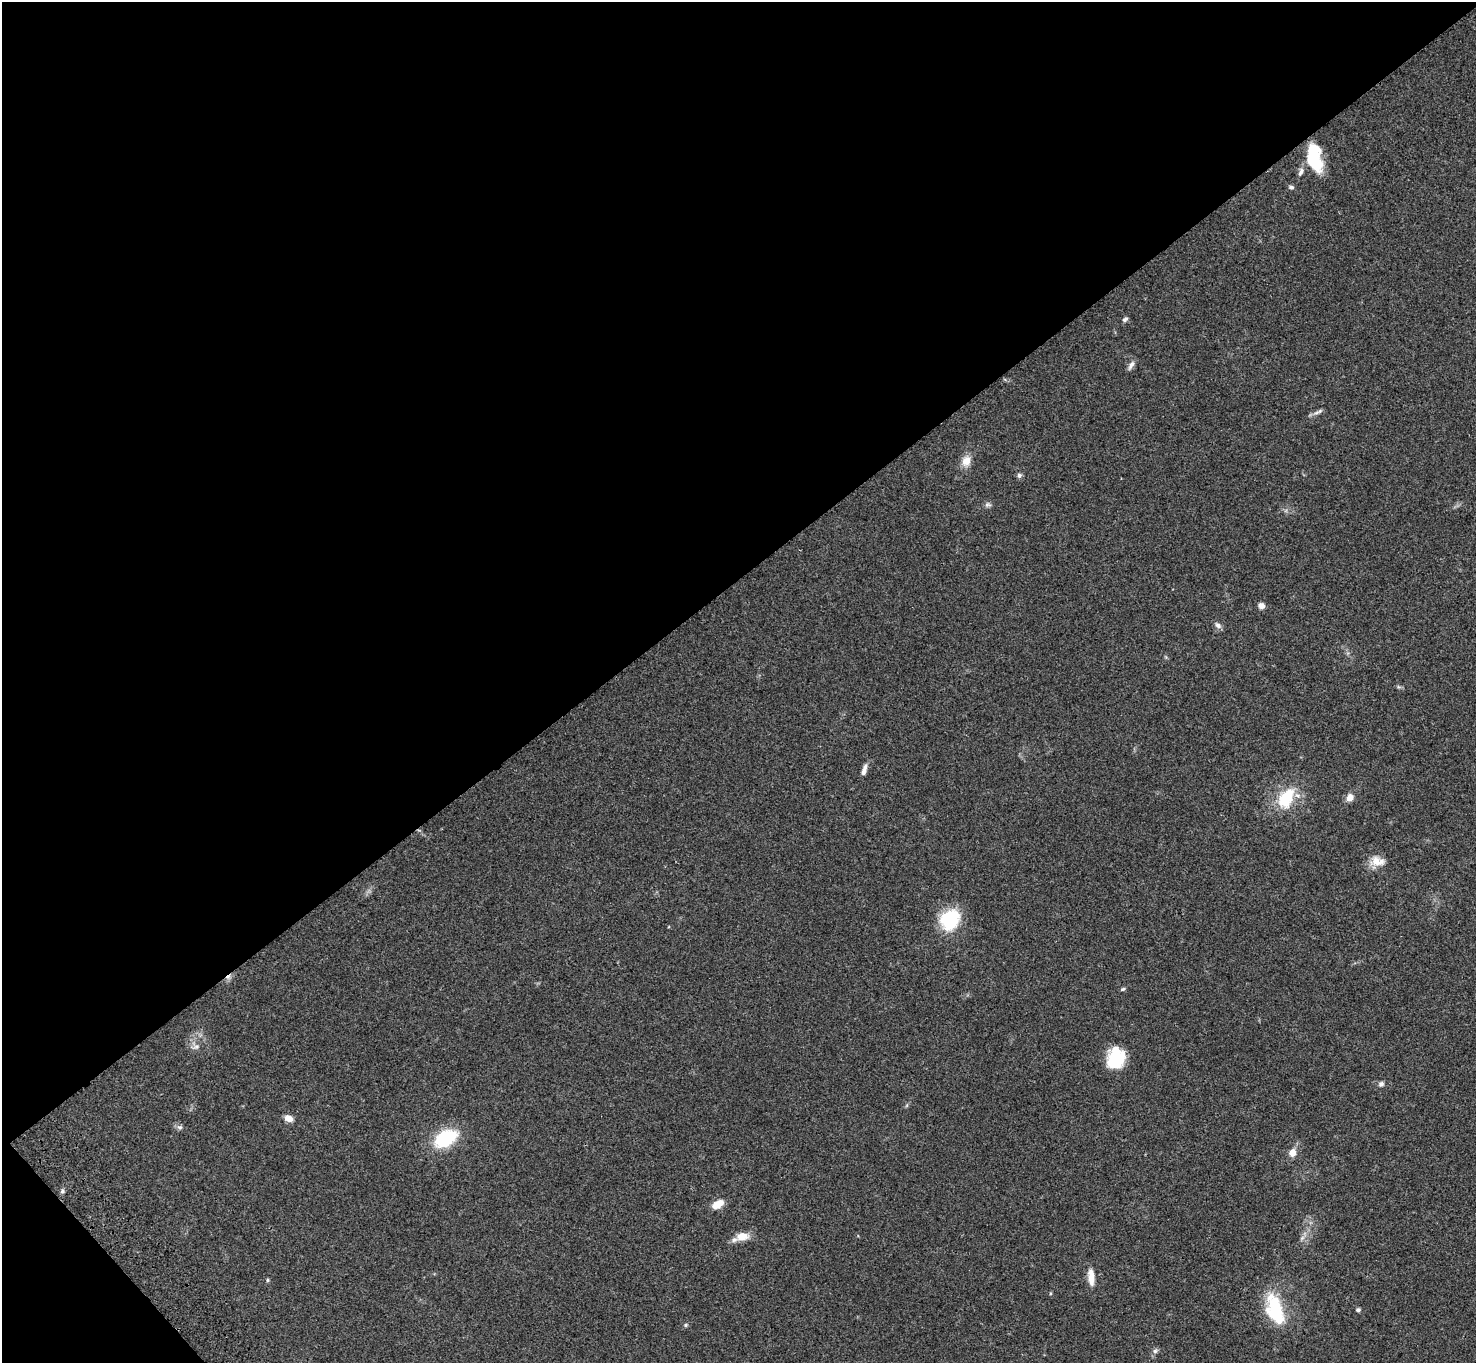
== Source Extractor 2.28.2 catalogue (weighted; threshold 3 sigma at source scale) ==
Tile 5 of 4 x 4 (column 1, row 2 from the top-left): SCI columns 102-1575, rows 3104-4464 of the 6096 x 6070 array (HDU 1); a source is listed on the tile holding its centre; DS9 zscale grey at full resolution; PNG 1478 x 1365 px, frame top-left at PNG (2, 2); no overlay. Shown black and unused: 44% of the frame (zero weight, under 3 of 4 exposures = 6% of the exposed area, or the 3 px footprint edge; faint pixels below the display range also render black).
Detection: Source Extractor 2.28.2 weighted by HDU 2 'WHT'; one run over the whole footprint, this tile lists its part. Background 0.0448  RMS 0.0054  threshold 0.0245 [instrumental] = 3 sigma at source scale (4.5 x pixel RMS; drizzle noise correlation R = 1.50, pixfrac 1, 0.05/0.05 arcsec/px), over >= 5 px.
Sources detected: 38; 2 inside a brighter object's white glare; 1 cosmic-ray / hot-pixel residue — not listed; the other 35 listed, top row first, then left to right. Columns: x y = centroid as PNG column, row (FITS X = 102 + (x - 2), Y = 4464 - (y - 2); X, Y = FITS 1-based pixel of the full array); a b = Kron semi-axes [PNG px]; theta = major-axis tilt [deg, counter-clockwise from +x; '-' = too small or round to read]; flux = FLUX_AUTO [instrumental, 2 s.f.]
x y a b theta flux
1311 161 30 14 -38 16
1301 172 12 6 73 2.1
1291 187 7 5 -8 1.2
1125 319 7 5 43 1.3
1131 365 13 6 59 2.2
1320 411 7 6 - 1.1
966 461 14 10 69 5.5
1019 475 6 6 - 1.4
988 504 9 6 -5 1.4
1261 605 7 6 - 2.5
1218 625 10 7 -38 1.9
864 770 14 5 72 2.8
1350 797 8 7 - 4
1286 798 31 19 60 21
1377 861 20 12 -6 6.1
950 919 24 20 51 26
1123 989 7 4 27 0.8
196 1047 11 6 36 2
1116 1058 23 18 76 20
1381 1084 7 7 - 1.5
289 1118 10 7 -24 3.8
180 1127 9 5 -25 1.4
446 1138 23 14 30 29
1292 1153 7 7 - 5.1
62 1191 6 5 - 0.98
718 1204 14 8 31 6.2
742 1236 15 9 5 7
1302 1238 8 5 45 1.4
1091 1277 20 8 -86 5.8
267 1280 5 5 - 0.72
1050 1293 5 3 - 0.48
1275 1309 38 18 -73 29
1358 1310 5 4 - 1.1
686 1325 5 4 - 0.66
1155 1351 6 6 - 1.3